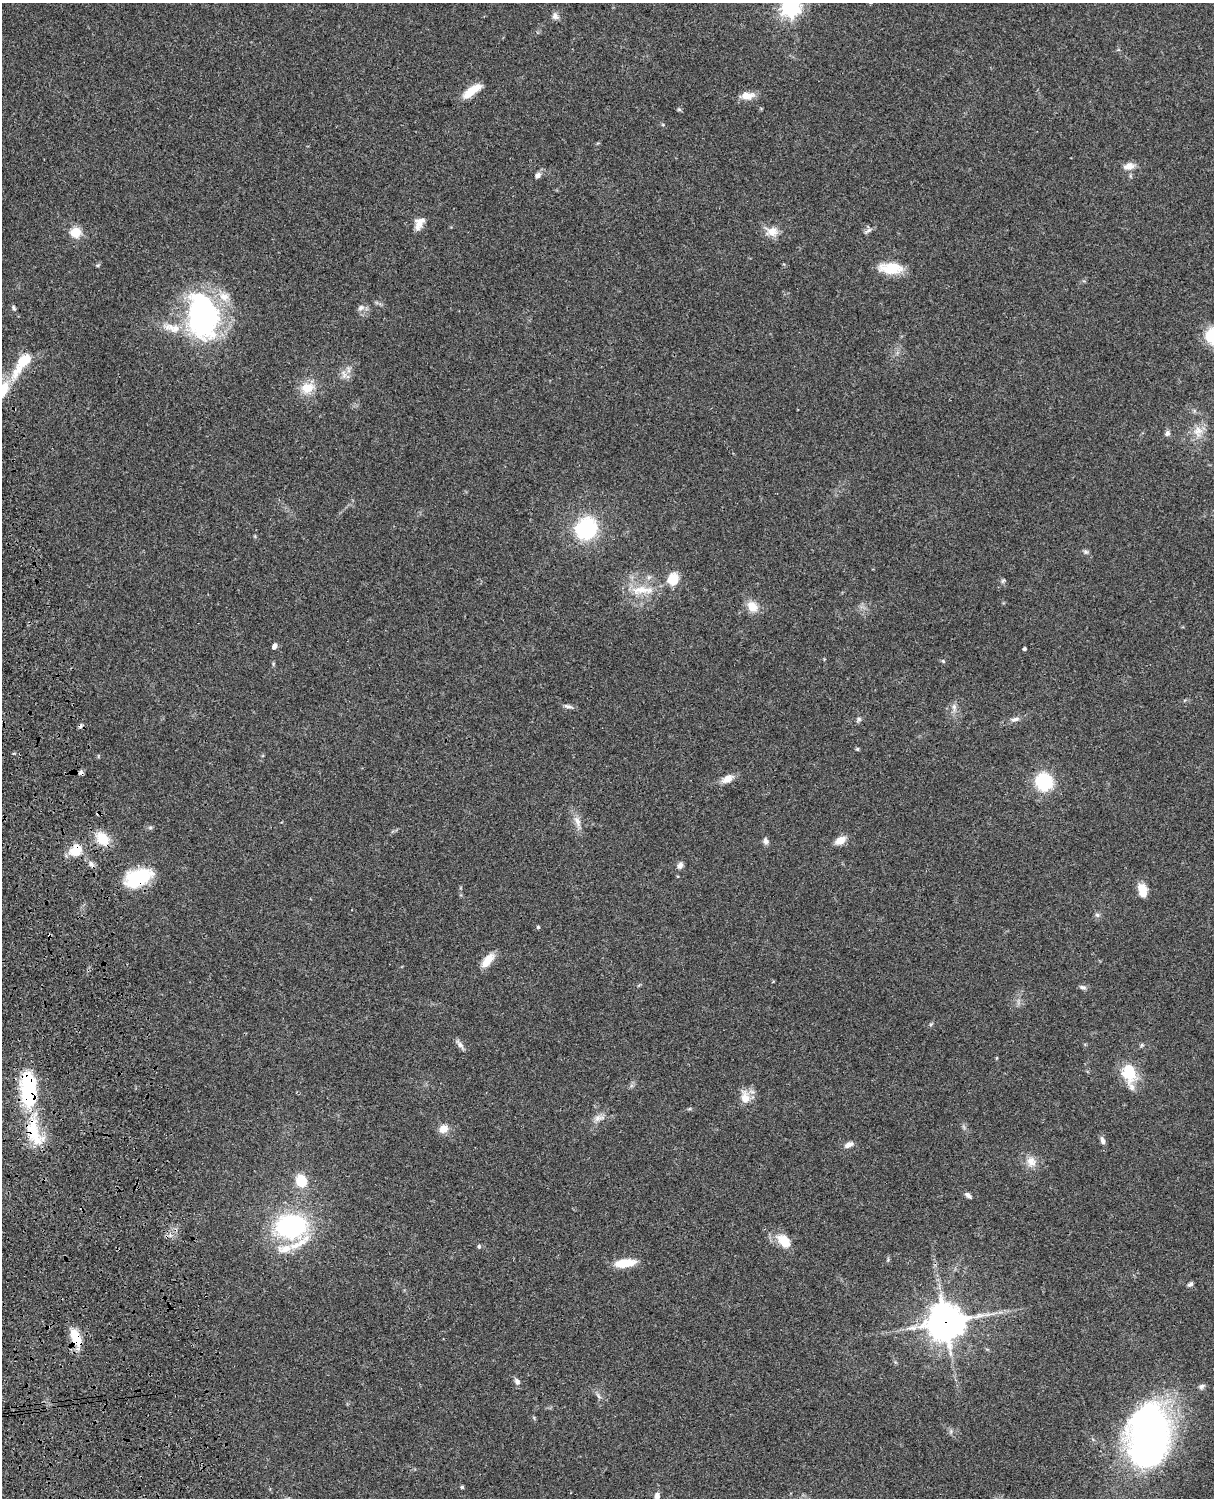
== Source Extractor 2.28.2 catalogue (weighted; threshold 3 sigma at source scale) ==
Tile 7 of 4 x 3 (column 3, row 2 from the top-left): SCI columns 2546-3757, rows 1773-3268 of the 5088 x 4927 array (HDU 1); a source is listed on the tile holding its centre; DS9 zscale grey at full resolution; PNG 1216 x 1500 px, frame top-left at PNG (2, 3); no overlay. Shown black and unused: <1% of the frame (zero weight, under 3 of 4 exposures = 6% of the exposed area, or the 3 px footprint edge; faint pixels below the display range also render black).
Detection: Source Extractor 2.28.2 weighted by HDU 2 'WHT'; one run over the whole footprint, this tile lists its part. Background 0.0821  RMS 0.006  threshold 0.0271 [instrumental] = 3 sigma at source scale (4.5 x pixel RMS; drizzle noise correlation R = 1.50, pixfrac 1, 0.05/0.05 arcsec/px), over >= 5 px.
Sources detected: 88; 3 cosmic-ray / hot-pixel residue — not listed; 5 inside a brighter listed object's ellipse — not listed separately; the other 80 listed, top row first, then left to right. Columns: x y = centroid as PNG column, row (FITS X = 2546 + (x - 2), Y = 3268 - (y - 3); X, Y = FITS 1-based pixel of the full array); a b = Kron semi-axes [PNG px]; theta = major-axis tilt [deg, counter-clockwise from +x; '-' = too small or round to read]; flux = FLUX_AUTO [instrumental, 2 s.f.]
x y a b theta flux
790 7 7 7 - 270
555 16 10 8 -68 2.3
470 93 20 10 42 9.4
747 96 19 9 2 5.8
679 110 6 4 -19 0.77
663 125 5 3 - 0.61
1129 166 14 9 12 4.6
538 175 8 6 42 2.2
419 223 17 10 61 5.6
868 230 12 5 32 1.8
772 231 17 12 -7 6.8
76 232 5 5 - 39
98 265 6 3 18 0.71
891 268 28 13 -3 15
14 308 8 5 -71 1.1
361 308 10 7 23 2.5
203 316 45 28 -82 140
172 328 31 11 -14 11
1212 336 22 18 -62 17
23 362 38 12 54 21
344 375 12 6 -77 3
308 388 18 14 15 10
1198 431 17 13 84 7.7
1167 433 8 6 59 1.8
586 528 32 27 60 39
1086 552 7 6 - 1.3
673 579 15 13 69 10
1003 581 6 5 - 1
642 590 37 11 2 13
752 607 15 11 -45 7.7
274 646 6 5 - 2
1024 649 3 3 - 1.2
943 661 6 4 -46 0.83
273 664 6 4 73 0.67
568 706 14 5 -10 2
954 707 12 6 -84 2.8
859 719 7 6 - 1.4
1015 719 13 6 20 2.8
857 749 5 4 - 0.8
727 779 15 9 29 5.7
1044 782 14 13 - 37
577 821 17 8 -68 4.8
103 839 21 15 -54 11
840 840 13 8 31 5.6
766 841 8 6 -76 2.2
76 850 15 12 47 13
91 864 9 5 -71 1.9
680 865 7 7 - 2.6
138 878 32 18 21 31
1142 891 14 8 -77 9.3
1097 915 7 5 -22 1.3
538 927 5 5 - 0.77
487 961 19 8 50 8.5
1082 987 11 5 -13 1.5
460 1044 15 6 -50 2.5
1129 1073 24 17 -77 18
28 1089 39 15 -87 60
745 1097 20 12 -76 7.2
599 1118 17 8 13 4.1
443 1129 11 10 - 5.2
34 1132 46 19 -72 27
1102 1140 11 6 -75 2.2
849 1145 12 6 25 3.3
1031 1162 14 13 - 6.1
301 1181 14 12 -77 13
968 1195 8 5 -40 1.8
291 1226 26 20 1 92
784 1241 20 12 -49 11
479 1246 6 4 -87 0.93
284 1249 25 12 9 9.8
624 1263 21 8 7 14
1190 1284 7 5 38 1.5
945 1322 12 12 - 1100
76 1338 19 10 -67 15
517 1381 8 6 -59 2.4
1201 1386 8 6 45 1.5
598 1396 11 4 -48 1.7
1149 1437 61 39 84 240
462 1487 4 4 - 1.1
657 1496 11 7 85 3.1
Overlapping masked pixels (flux is a lower limit): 7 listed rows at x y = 103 839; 76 850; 138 878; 28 1089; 34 1132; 945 1322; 76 1338
Isophote crosses this tile's border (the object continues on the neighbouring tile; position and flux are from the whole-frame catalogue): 3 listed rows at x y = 790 7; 1212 336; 657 1496